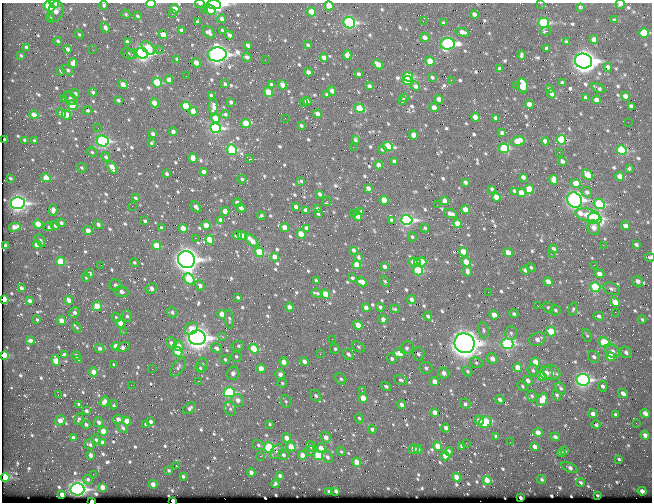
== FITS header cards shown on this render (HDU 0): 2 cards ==
NAXIS1  =                  650 / Width of table row in bytes
NAXIS2  =                  500 / Number of rows in table

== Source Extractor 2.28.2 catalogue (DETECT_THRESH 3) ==
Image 650 x 500 px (HDU 0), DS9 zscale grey, 1 PNG px = 1 image px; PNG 654 x 504 px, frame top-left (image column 1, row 500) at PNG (2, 3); each listed source drawn as its Kron ellipse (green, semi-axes under 4 px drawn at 4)
Background 364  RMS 1.4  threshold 4.26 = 3 sigma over >= 5 px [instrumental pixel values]
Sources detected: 755; of the 755, the 500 brightest by FLUX_AUTO listed and drawn (255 fainter detections omitted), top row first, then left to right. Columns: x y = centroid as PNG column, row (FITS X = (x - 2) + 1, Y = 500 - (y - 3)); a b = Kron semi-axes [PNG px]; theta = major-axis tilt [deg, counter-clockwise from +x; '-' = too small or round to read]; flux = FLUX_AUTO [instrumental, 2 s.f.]
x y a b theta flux
540 3 2 2 - 340
54 4 5 3 - 850
151 4 4 3 - 2900
200 4 5 3 - 210
214 4 7 4 -6 27000
620 4 5 3 - 300
104 5 4 3 - 220
329 6 5 4 - 2000
49 7 6 4 -35 4500
580 7 3 3 - 150
175 9 5 4 - 1100
204 10 3 2 - 160
210 10 6 4 -47 1700
56 11 10 7 75 530
311 12 5 4 - 1700
126 14 5 4 - 140
172 14 2 2 - 370
474 14 4 4 - 420
137 16 4 3 - 160
50 18 4 4 - 150
222 19 4 3 - 270
614 20 3 3 - 140
423 21 2 2 - 210
198 22 4 3 - 180
349 23 6 5 - 15000
443 23 3 3 - 190
544 23 5 5 - 9200
105 28 6 4 -64 370
181 30 4 3 - 190
222 30 3 3 - 130
546 31 5 3 - 210
209 32 7 5 -42 320
462 32 7 4 -14 470
644 33 5 4 - 3900
79 34 5 3 - 140
163 35 4 4 - 1400
229 35 4 3 - 280
425 37 4 4 - 490
594 39 4 4 - 710
58 41 4 3 - 190
127 42 4 3 - 260
566 42 4 3 - 180
447 44 7 5 2 18000
248 45 4 3 - 270
308 45 3 3 - 160
26 47 4 3 - 270
148 48 8 5 -47 3500
547 48 4 3 - 220
68 49 4 3 - 350
93 50 2 2 - 370
160 50 2 2 - 610
142 53 6 5 - 27000
128 54 7 5 -32 230
132 54 5 4 - 160
217 54 9 7 3 41000
347 55 5 4 - 820
521 55 4 4 - 170
21 56 3 3 - 130
247 57 5 4 - 260
324 58 4 4 - 480
177 59 4 3 - 240
265 60 2 2 - 170
430 61 5 4 - 2500
583 61 9 7 -15 63000
73 63 5 4 - 730
196 63 5 4 - 820
378 64 5 4 - 770
608 67 4 3 - 330
500 69 4 3 - 250
68 70 6 5 - 240
61 71 4 3 - 200
308 72 4 4 - 520
358 74 4 3 - 230
186 76 2 2 - 190
408 77 5 4 - 5200
432 77 3 3 - 200
169 80 4 4 - 590
407 80 5 4 - 4600
451 80 2 2 - 790
157 82 5 4 - 4000
562 83 4 3 - 280
123 84 5 4 - 750
225 84 4 3 - 190
271 85 4 3 - 230
283 85 4 4 - 880
516 85 2 2 - 230
369 86 4 3 - 240
415 86 5 4 - 310
523 86 7 5 -80 2200
598 88 7 3 -26 210
549 89 4 3 - 160
332 91 4 3 - 440
93 92 4 3 - 330
268 92 5 4 - 1900
75 94 5 4 - 300
552 94 4 3 - 320
211 95 4 3 - 210
327 95 3 3 - 180
625 96 4 4 - 500
585 97 4 3 - 180
64 98 4 4 - 140
70 98 7 5 -44 230
404 98 4 3 - 140
439 99 4 4 - 780
118 100 3 3 - 180
596 100 4 4 - 590
307 101 4 4 - 630
402 101 4 3 - 150
231 102 4 3 - 280
303 102 3 2 - 410
154 103 4 4 - 1300
529 104 4 4 - 710
72 105 5 4 - 2700
186 106 5 4 - 3900
631 106 4 4 - 290
213 107 9 4 -90 480
434 107 4 4 - 780
359 108 5 4 - 2300
87 111 5 4 - 220
193 111 5 4 - 1400
61 113 5 4 - 310
225 114 4 3 - 170
318 114 4 4 - 700
34 115 4 4 - 910
66 115 5 4 - 1600
475 117 4 4 - 1100
215 118 4 4 - 1300
285 118 2 2 - 140
496 118 4 4 - 400
628 122 2 2 - 270
246 123 5 4 - 2600
301 125 3 3 - 180
98 128 2 2 - 140
215 128 5 5 - 14000
173 131 4 4 - 430
502 133 4 3 - 370
153 134 4 3 - 310
414 135 4 4 - 1000
5 140 3 3 - 290
25 140 4 3 - 230
355 140 4 3 - 160
561 140 5 4 - 5200
34 141 4 3 - 210
103 141 6 5 - 13000
518 141 7 5 11 1200
545 141 4 3 - 420
152 143 3 3 - 130
388 146 5 4 - 4900
353 147 2 2 - 180
504 148 5 4 - 4800
382 149 4 3 - 210
232 150 5 5 - 6900
621 150 5 4 - 6700
92 152 5 4 - 140
559 152 2 2 - 360
106 157 5 4 - 200
193 158 5 4 - 1400
249 159 3 2 - 2700
394 161 4 3 - 290
562 161 4 3 - 300
379 165 4 4 - 700
112 167 6 4 -60 1200
82 168 5 4 - 140
629 168 4 3 - 190
203 172 3 3 - 280
167 174 4 3 - 200
588 175 5 4 - 2800
620 176 4 4 - 1100
523 177 4 3 - 380
10 178 3 3 - 140
46 178 5 4 - 1800
242 179 4 3 - 150
554 180 5 4 - 1200
301 181 3 3 - 130
465 182 4 3 - 200
576 183 5 4 - 1500
368 188 4 3 - 490
492 189 3 3 - 160
529 189 5 4 - 1800
515 191 4 3 - 260
587 192 5 5 - 300
521 193 4 4 - 1300
319 194 4 3 - 220
496 197 4 4 - 990
136 198 4 3 - 140
384 200 4 4 - 1600
574 200 8 7 - 27000
444 201 4 4 - 510
327 202 4 2 - 260
18 203 7 6 - 26000
237 203 4 3 - 390
599 204 6 5 - 6700
437 205 2 2 - 230
132 206 2 2 - 160
196 207 6 3 -47 280
296 207 4 3 - 320
241 208 4 3 - 560
318 209 4 3 - 190
465 209 4 4 - 1100
53 210 5 4 - 650
306 210 4 3 - 390
225 211 4 4 - 910
361 211 3 3 - 150
353 213 3 2 - 170
318 214 3 3 - 140
451 214 7 3 -21 480
588 215 12 6 -13 1400
261 216 4 3 - 140
358 216 5 4 - 1100
595 218 7 5 -23 15000
221 220 4 3 - 390
391 220 3 3 - 260
407 220 6 5 - 21000
145 221 4 3 - 230
61 223 5 4 - 290
38 224 5 4 - 2100
98 224 5 4 - 310
457 224 4 4 - 1300
55 225 5 4 - 390
206 225 4 4 - 1300
626 226 4 4 - 610
15 227 6 4 15 1100
49 227 5 4 - 160
162 228 3 3 - 240
183 228 4 4 - 1100
284 228 4 4 - 1100
307 228 4 3 - 460
424 228 4 3 - 160
594 228 7 6 - 630
88 231 5 4 - 960
301 234 5 4 - 2100
237 235 4 3 - 240
242 236 5 4 - 860
412 237 4 3 - 150
195 238 2 2 - 250
210 240 5 4 - 2400
252 240 8 3 -44 970
41 241 7 4 -62 220
636 244 4 3 - 230
37 245 4 4 - 920
603 245 2 2 - 870
6 246 4 3 - 500
157 246 5 4 - 2400
553 249 4 4 - 380
353 250 4 3 - 280
259 252 5 4 - 3700
463 252 5 4 - 1800
508 253 5 4 - 1200
551 254 2 2 - 900
275 257 4 4 - 850
359 257 4 3 - 160
650 257 5 4 - 150
186 260 9 8 - 55000
61 262 5 4 - 3100
134 262 4 4 - 160
413 262 4 4 - 450
422 262 5 4 - 1600
466 262 5 4 - 1300
418 263 4 3 - 690
101 265 2 2 - 140
357 265 4 4 - 2300
594 265 3 2 - 130
384 267 4 3 - 290
531 267 4 3 - 180
525 270 4 4 - 360
418 271 5 4 - 4800
467 271 5 3 - 270
89 273 5 4 - 340
599 274 5 4 - 600
86 277 4 4 - 170
352 278 3 3 - 150
189 279 6 5 - 4800
316 281 4 3 - 220
385 281 5 4 - 140
638 281 6 5 - 540
362 282 5 4 - 830
548 282 5 4 - 970
116 285 6 5 - 500
200 286 5 4 - 530
595 287 5 4 - 5300
21 288 4 3 - 250
151 288 6 5 - 560
612 289 9 5 -24 290
122 292 7 5 -15 460
488 292 2 2 - 450
317 293 6 3 -19 180
325 294 5 4 - 2000
238 297 3 3 - 150
3 299 4 3 - 2400
69 300 4 4 - 720
411 300 4 3 - 350
30 301 4 3 - 400
615 302 5 4 - 1600
97 306 5 4 - 2000
538 306 3 2 - 400
289 307 4 4 - 570
380 307 4 3 - 220
366 308 4 4 - 640
548 308 6 5 - 230
395 309 5 3 - 140
573 309 7 4 74 160
555 310 5 5 - 200
172 312 5 5 - 250
615 312 2 2 - 430
74 313 6 4 50 300
222 314 4 4 - 1100
514 314 5 4 - 240
494 315 4 4 - 1100
127 316 6 5 - 230
428 316 5 4 - 230
599 316 5 4 - 280
116 317 5 4 - 150
229 319 9 4 -83 160
383 319 4 4 - 640
642 319 4 3 - 160
37 320 3 3 - 150
61 321 4 4 - 1100
120 323 4 4 - 910
358 325 5 4 - 1200
77 328 5 4 - 130
191 329 7 5 26 1400
484 330 8 5 -81 210
551 331 5 5 - 2300
123 332 3 2 - 360
511 333 7 6 - 250
587 335 6 3 -64 130
222 336 3 2 - 670
197 338 8 7 - 48000
332 339 2 2 - 330
537 339 8 6 24 590
30 340 4 3 - 330
604 342 6 4 -27 4000
171 343 5 5 - 390
465 343 10 9 - 84000
507 344 6 5 - 14000
116 346 4 4 - 920
178 346 5 5 - 980
238 346 6 4 9 240
123 347 7 4 27 330
358 347 7 4 -29 160
100 348 5 4 - 300
216 348 6 4 -31 420
407 348 7 6 - 350
254 349 5 4 - 3800
335 349 5 5 - 210
612 351 8 6 -39 530
178 352 5 4 - 4000
626 352 6 5 - 310
400 353 5 5 - 1400
64 354 4 3 - 260
320 354 3 2 - 180
348 354 6 5 - 350
418 354 7 6 - 270
3 355 4 3 - 3300
76 356 4 3 - 320
236 356 5 5 - 170
610 356 5 4 - 1700
594 357 6 5 - 310
392 358 5 4 - 210
79 359 4 4 - 210
225 359 5 4 - 210
492 359 5 5 - 750
56 361 5 4 - 1700
304 361 5 4 - 460
284 362 5 4 - 890
536 362 5 4 - 1700
476 363 6 5 - 190
114 365 4 3 - 130
202 365 6 5 - 260
178 367 11 5 55 280
518 367 5 4 - 1200
200 368 5 4 - 180
426 368 6 6 - 250
152 369 2 2 - 150
261 369 4 4 - 1300
533 370 6 5 - 210
467 371 5 4 - 190
93 372 4 4 - 1100
233 373 7 6 - 350
444 373 6 5 - 540
546 373 7 6 - 550
552 373 9 7 -20 570
280 374 5 5 - 530
542 376 5 4 - 2300
341 379 6 5 - 240
401 380 7 5 -16 220
583 380 7 6 - 18000
198 381 2 2 - 330
434 381 5 4 - 730
528 381 5 4 - 450
282 383 5 4 - 160
131 385 2 2 - 170
386 386 5 4 - 240
522 386 5 4 - 150
603 386 5 4 - 250
561 388 6 4 -57 210
362 391 4 4 - 130
229 392 6 5 - 7500
623 393 5 4 - 470
58 395 2 2 - 160
557 395 5 4 - 200
316 396 6 4 -58 250
532 396 5 5 - 210
363 398 5 4 - 1400
238 400 6 6 - 570
500 400 5 4 - 390
542 400 7 5 65 1500
286 401 6 5 - 180
104 402 5 4 - 690
79 404 4 3 - 200
465 404 5 5 - 200
114 405 4 3 - 160
401 405 5 4 - 500
189 408 7 5 36 300
230 409 7 5 -68 250
86 411 4 3 - 270
435 413 4 4 - 770
645 413 5 4 - 590
593 414 4 4 - 620
615 414 4 3 - 150
359 418 5 4 - 160
79 419 6 4 71 180
118 419 5 4 - 590
60 420 5 5 - 850
479 420 5 4 - 450
127 421 4 4 - 790
99 422 5 4 - 300
150 422 4 3 - 290
485 422 6 5 - 4300
636 423 2 2 - 160
146 424 4 3 - 230
269 424 3 3 - 150
86 425 4 3 - 330
596 425 4 4 - 190
123 428 6 4 -46 190
446 428 4 4 - 320
372 429 4 3 - 280
103 431 4 4 - 1700
538 433 5 4 - 920
645 435 4 4 - 420
496 436 4 3 - 220
326 437 5 4 - 580
555 437 4 3 - 330
73 438 4 3 - 420
286 438 5 4 - 650
96 440 5 4 - 180
510 442 2 2 - 230
102 443 4 4 - 570
466 443 2 2 - 240
90 444 5 5 - 260
258 445 6 5 - 180
438 446 5 4 - 1300
461 446 4 3 - 160
291 447 5 4 - 1200
311 447 5 4 - 210
535 447 4 4 - 620
269 448 5 5 - 6500
321 448 5 4 - 870
414 449 5 4 - 800
418 449 4 4 - 210
310 451 5 5 - 160
449 451 4 3 - 340
565 451 4 3 - 160
277 452 8 5 51 270
341 452 5 3 - 140
561 453 4 3 - 320
91 455 4 3 - 410
283 455 5 5 - 310
302 455 4 4 - 910
318 455 5 4 - 3600
260 456 2 2 - 1100
445 456 4 3 - 590
327 457 6 5 - 350
619 459 4 3 - 140
357 462 4 4 - 1700
176 466 2 2 - 160
569 468 8 4 -27 490
168 470 3 3 - 150
251 472 4 3 - 470
93 474 2 2 - 230
280 475 4 3 - 210
183 476 3 3 - 150
5 477 4 4 - 3900
456 477 4 4 - 1000
88 479 5 4 - 190
542 479 5 4 - 190
487 480 5 4 - 1300
581 482 5 4 - 240
153 484 4 4 - 670
275 484 4 3 - 190
102 487 4 4 - 610
77 489 7 6 - 24000
329 491 4 3 - 160
336 491 4 3 - 300
642 491 4 3 - 550
62 494 4 3 - 650
597 495 3 3 - 1700
520 498 3 3 - 310
91 501 3 2 - 2600
173 501 3 3 - 2900
At the frame edge (FLAGS 8, measured only in part): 13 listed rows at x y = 540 3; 54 4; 151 4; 200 4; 214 4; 620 4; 104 5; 329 6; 650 257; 3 299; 3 355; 91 501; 173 501
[255 fainter detections neither listed nor drawn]